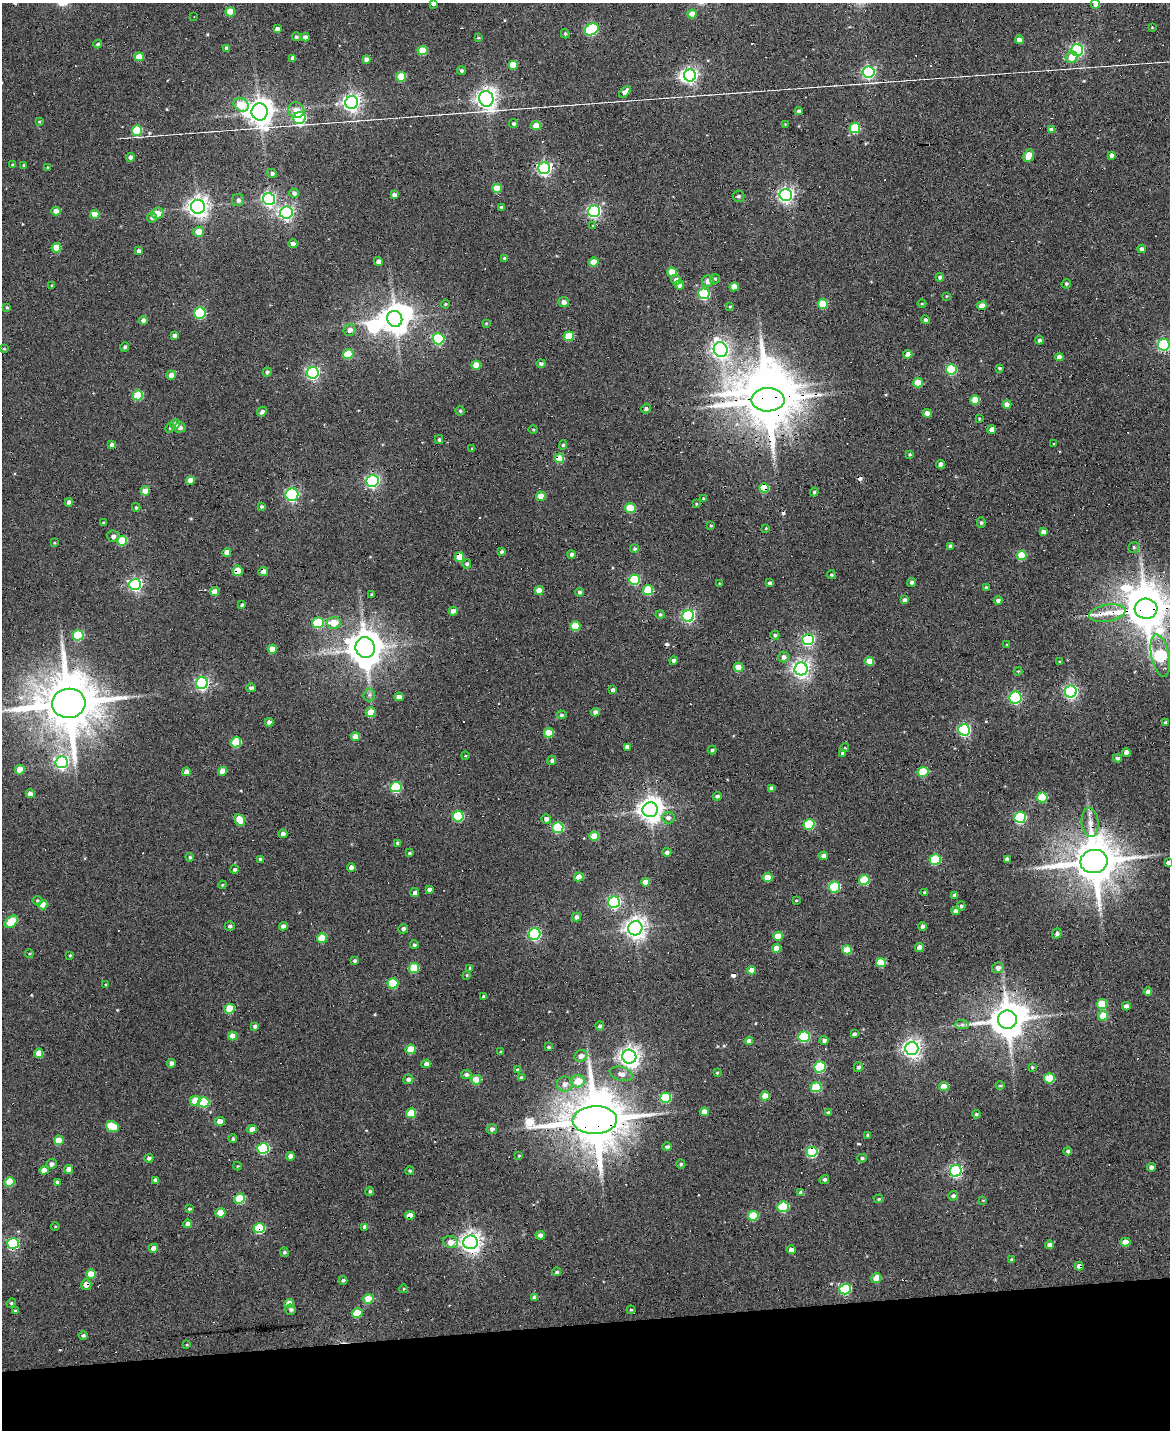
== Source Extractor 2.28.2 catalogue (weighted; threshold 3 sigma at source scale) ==
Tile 10 of 4 x 3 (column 2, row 3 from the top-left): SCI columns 1169-2336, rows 131-1558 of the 4673 x 4652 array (HDU 1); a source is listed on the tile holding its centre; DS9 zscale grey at full resolution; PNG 1172 x 1432 px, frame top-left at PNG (2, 3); each listed source drawn as its Kron ellipse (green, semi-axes under 4 px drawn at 4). Shown black and unused: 8% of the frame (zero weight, under 3 of 6 exposures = <1% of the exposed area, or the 3 px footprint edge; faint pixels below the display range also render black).
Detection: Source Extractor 2.28.2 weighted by HDU 2 'WHT'; one run over the whole footprint, this tile lists its part. Background 0.137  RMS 0.0091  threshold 0.0372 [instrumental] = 3 sigma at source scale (4.09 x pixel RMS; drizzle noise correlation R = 1.36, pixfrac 0.8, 0.05/0.05 arcsec/px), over >= 5 px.
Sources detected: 463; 6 inside a brighter object's white glare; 29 cosmic-ray / hot-pixel residue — neither listed nor drawn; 2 inside a brighter listed object's ellipse — not listed separately; the other 426 listed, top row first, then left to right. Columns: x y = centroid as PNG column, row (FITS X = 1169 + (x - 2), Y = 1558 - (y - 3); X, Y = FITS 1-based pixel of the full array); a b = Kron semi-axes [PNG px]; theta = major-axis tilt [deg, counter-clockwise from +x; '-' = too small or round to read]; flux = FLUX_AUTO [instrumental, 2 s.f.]
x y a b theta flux
433 3 4 3 - 4.3
1095 4 4 4 - 3.5
230 12 5 4 - 21
692 14 4 4 - 10
194 17 3 2 - 0.49
1152 27 3 3 - 0.62
277 29 4 4 - 3.8
592 29 7 5 29 100
565 34 5 4 - 1
296 37 4 4 - 2
305 37 4 4 - 3.9
478 38 4 3 - 0.77
1019 40 4 4 - 6.5
98 44 4 3 - 1.3
226 48 4 4 - 2.1
422 50 5 4 - 31
1077 50 6 6 - 140
139 57 5 4 - 16
1071 57 6 5 - 11
292 58 4 4 - 3.6
366 59 4 4 - 4.4
513 65 5 5 - 18
461 70 4 4 - 1.5
868 72 6 5 - 160
690 75 6 6 - 230
401 77 5 4 - 28
625 92 7 4 46 4.9
486 99 8 7 - 570
352 102 6 6 - 370
241 105 8 6 -38 28
296 110 8 7 - 6.5
799 111 4 4 - 2.2
260 112 8 8 - 1000
299 118 6 6 - 130
39 121 4 3 - 0.99
514 124 4 4 - 1.8
785 124 3 3 - 0.54
536 125 5 4 - 11
855 128 5 5 - 49
1052 129 4 4 - 8.2
137 130 5 5 - 38
1112 155 4 4 - 3.4
1029 156 7 5 67 18
131 157 4 4 - 3.3
12 165 4 3 - 1.7
24 165 4 3 - 1.1
48 168 3 3 - 1.2
544 168 6 6 - 200
272 173 5 4 - 2.4
497 188 5 4 - 17
294 193 5 4 - 2.8
394 195 4 4 - 3.6
786 195 6 6 - 250
738 196 6 5 - 1.7
269 199 6 6 - 190
238 200 6 6 - 2.8
198 207 7 7 - 560
501 207 4 3 - 1.4
56 211 4 4 - 9.9
594 211 6 5 - 170
157 213 6 5 - 11
286 213 6 6 - 210
95 214 5 4 - 12
152 218 5 4 - 4
593 225 4 3 - 0.69
198 232 5 5 - 11
293 244 4 4 - 4.1
56 248 5 4 - 21
1142 249 4 4 - 3.5
138 251 4 4 - 2.6
505 259 4 3 - 2
378 262 4 4 - 4.2
594 262 5 4 - 12
672 272 5 4 - 23
940 277 4 4 - 2.2
715 279 5 4 - 1.2
676 280 5 5 - 4.4
708 281 6 6 - 5.2
1066 284 5 4 - 1.3
52 285 4 3 - 0.83
679 285 4 4 - 4.3
734 287 4 4 - 8.9
704 294 5 5 - 81
946 296 4 2 - 0.6
564 302 5 5 - 4.5
445 304 4 4 - 1.1
823 304 5 5 - 31
922 304 4 3 - 0.77
730 306 4 3 - 0.89
982 306 5 4 - 9.5
7 308 4 3 - 1.1
200 313 6 5 - 78
395 319 8 7 - 1200
143 320 4 4 - 4.8
925 320 4 4 - 2.1
486 323 4 4 - 0.77
350 330 6 6 - 4.6
174 335 4 3 - 2.7
569 336 5 5 - 25
438 339 6 5 - 81
1039 340 4 4 - 2.2
1164 345 6 5 - 120
125 347 4 4 - 1.6
4 349 3 3 - 0.87
721 350 8 6 -63 390
348 354 5 4 - 25
908 354 4 4 - 8
1059 357 4 4 - 4.9
541 363 4 4 - 2
476 365 4 4 - 14
999 368 4 3 - 1.2
951 369 5 5 - 51
267 372 4 4 - 1.9
313 373 6 5 - 170
171 375 5 4 - 6.2
918 383 5 4 - 15
138 395 5 5 - 38
768 400 16 11 1 5200
975 400 5 4 - 17
1007 405 4 4 - 9.5
646 409 5 5 - 2
460 411 4 4 - 1.2
262 412 5 4 - 3
927 413 4 4 - 7
979 418 3 3 - 0.64
175 424 5 4 - 7.7
180 427 6 5 - 3.6
170 428 5 4 - 1.1
533 429 5 3 - 0.84
992 429 4 4 - 4.7
439 440 4 3 - 1.5
1054 444 3 3 - 0.67
112 445 4 4 - 4.2
563 445 5 4 - 1.3
472 449 3 3 - 1.2
910 454 3 3 - 1.3
559 458 5 5 - 32
941 464 4 4 - 4
190 480 4 4 - 8.5
372 481 6 6 - 180
764 488 4 4 - 38
145 491 5 4 - 19
814 492 4 3 - 1.6
292 495 6 6 - 130
541 496 5 4 - 12
703 498 3 3 - 0.86
69 502 4 4 - 4.3
696 504 4 3 - 0.92
262 506 4 4 - 1.8
136 507 4 3 - 1.2
630 508 5 5 - 32
104 523 4 3 - 1.3
981 523 5 4 - 1.4
711 526 3 3 - 0.91
766 528 4 3 - 0.68
1043 532 4 4 - 5.1
113 536 6 5 - 3.4
122 541 5 5 - 34
54 543 4 4 - 0.78
950 546 4 3 - 2.4
1134 547 6 5 - 1.6
634 549 4 4 - 1.5
227 552 4 4 - 6.8
501 552 4 3 - 1.9
572 554 4 4 - 2.9
1022 555 5 4 - 32
459 557 5 5 - 15
467 564 5 4 - 2
237 571 5 5 - 13
263 572 5 4 - 5.4
831 575 4 4 - 1.2
634 580 5 5 - 60
912 582 4 4 - 2.3
719 583 3 2 - 0.66
770 583 4 3 - 3
135 584 6 5 - 170
986 587 4 3 - 1.6
539 590 4 4 - 11
648 590 5 5 - 33
214 592 4 4 - 11
579 592 4 4 - 1.8
372 594 3 2 - 0.92
905 600 4 4 - 3.6
998 600 4 4 - 2.6
242 605 4 3 - 1.6
1146 609 11 10 - 3200
453 611 4 4 - 5.5
1107 613 18 8 10 12
660 615 4 4 - 1.5
688 616 6 5 - 150
318 623 6 5 - 47
334 623 7 6 - 14
575 626 5 5 - 25
78 635 5 5 - 49
775 635 4 4 - 1.5
808 639 6 5 - 120
1007 645 3 3 - 1.1
365 648 10 9 - 2100
272 649 4 4 - 13
1160 656 21 9 -78 120
784 657 5 5 - 4
673 661 4 4 - 2.4
869 661 5 4 - 13
1060 662 4 3 - 0.9
739 667 5 4 - 16
801 669 6 6 - 380
1018 671 4 3 - 0.93
202 683 6 6 - 160
251 688 5 4 - 2.6
613 690 4 4 - 3.1
1071 692 6 6 - 190
369 695 6 6 - 2.1
399 697 4 4 - 6.1
1015 698 6 6 - 110
69 703 17 14 6 6700
371 712 5 5 - 18
596 712 4 4 - 4
561 715 5 4 - 1.7
269 722 4 4 - 3.8
1165 723 4 3 - 2.1
964 730 6 5 - 120
549 733 5 4 - 20
355 737 4 4 - 11
236 742 5 5 - 38
627 747 4 4 - 3
845 748 4 2 - 0.69
712 750 4 4 - 1.5
842 753 4 3 - 1
1126 753 4 4 - 5.3
465 756 4 3 - 0.72
1117 758 4 4 - 2.5
552 760 4 4 - 2.3
62 762 6 6 - 180
20 770 5 4 - 15
223 771 4 4 - 10
186 772 4 4 - 5.1
923 772 5 5 - 37
396 787 5 5 - 70
772 788 4 4 - 3.4
30 794 4 4 - 6.1
717 796 4 4 - 2.2
1042 797 5 5 - 36
650 810 7 7 - 780
458 816 5 5 - 57
1020 817 6 5 - 88
668 818 6 6 - 3.5
546 819 5 4 - 3.8
240 820 6 5 - 17
1090 822 15 8 -84 7.9
809 824 5 5 - 48
558 827 5 5 - 64
283 834 4 4 - 3
594 836 5 4 - 20
398 843 4 4 - 1.8
667 852 4 4 - 2.8
409 853 4 3 - 1.1
824 856 4 4 - 4.7
190 857 4 4 - 1.3
260 859 3 3 - 1.7
1007 859 4 4 - 3.8
935 860 5 5 - 55
1094 861 14 11 11 4200
1168 863 4 3 - 2.8
351 867 4 4 - 5.5
234 869 4 4 - 2.3
579 877 4 4 - 13
768 877 5 4 - 16
864 880 5 5 - 35
646 882 4 4 - 9.7
222 885 4 3 - 0.76
834 887 6 5 - 65
429 889 4 3 - 2.8
925 892 4 4 - 1.9
415 893 4 4 - 3.1
955 895 4 4 - 3
796 900 3 3 - 0.81
37 901 5 5 - 1.3
614 902 6 5 - 140
43 905 4 4 - 11
961 906 5 4 - 1.6
956 911 4 4 - 4.4
576 917 5 4 - 3.2
11 922 7 5 38 30
230 926 5 4 - 2.1
283 926 4 4 - 4.2
922 926 4 4 - 2.9
635 928 7 7 - 580
403 929 5 4 - 2.3
535 934 6 5 - 120
1057 934 5 4 - 2.4
778 936 5 4 - 15
322 938 5 4 - 21
414 945 4 4 - 1.7
919 947 4 4 - 5.4
776 948 4 4 - 9.7
847 950 5 4 - 24
29 954 4 3 - 1
70 955 4 3 - 0.92
355 961 4 3 - 2.4
881 963 5 4 - 28
414 968 5 5 - 33
470 968 4 3 - 1.6
998 968 6 5 - 4.4
751 970 4 4 - 8.3
467 975 3 3 - 0.77
393 983 5 5 - 39
106 985 4 3 - 1.2
1148 992 4 4 - 3.8
484 997 4 3 - 3
1102 1004 5 5 - 25
1126 1006 4 4 - 4
230 1009 5 5 - 28
1103 1016 5 4 - 19
1007 1020 9 9 - 2200
962 1025 7 4 -1 2
255 1026 4 3 - 2.6
600 1026 4 4 - 1.8
854 1034 4 4 - 2.7
233 1036 4 4 - 10
804 1037 6 5 - 72
824 1040 4 4 - 2.7
749 1041 4 4 - 3.9
549 1047 4 3 - 1.7
912 1048 6 6 - 410
411 1049 5 5 - 17
500 1052 4 3 - 0.68
39 1053 5 4 - 11
581 1056 6 5 - 5.1
629 1057 7 7 - 500
171 1063 4 4 - 4.5
426 1064 5 4 - 3.5
820 1067 6 5 - 71
858 1067 5 4 - 1.9
1032 1067 4 4 - 1.1
518 1070 4 3 - 1.5
717 1073 4 3 - 0.77
621 1074 12 7 -16 5.3
466 1075 5 4 - 2.9
521 1078 4 4 - 1.5
1049 1078 5 5 - 33
408 1079 5 5 - 2.8
476 1080 5 4 - 20
578 1081 6 6 - 15
565 1084 8 7 - 5.2
1000 1085 4 3 - 0.89
944 1086 5 4 - 12
816 1087 5 5 - 40
765 1096 5 4 - 11
666 1098 5 5 - 54
195 1101 5 5 - 17
204 1102 5 5 - 47
704 1112 4 4 - 6.3
828 1112 4 4 - 1.6
411 1113 5 4 - 23
976 1114 4 4 - 1.4
595 1120 22 14 3 6300
220 1121 5 4 - 6.6
112 1127 6 5 - 29
252 1129 5 4 - 8.2
492 1129 5 5 - 3.1
868 1135 4 3 - 1.6
233 1139 4 4 - 1.5
59 1140 5 4 - 18
667 1147 5 4 - 2.2
263 1148 6 5 - 90
1068 1151 4 4 - 1.8
812 1152 5 5 - 76
290 1156 4 4 - 4.4
519 1156 3 3 - 0.88
149 1158 4 4 - 2.2
862 1158 5 3 - 1.3
51 1164 5 5 - 3.4
681 1164 4 4 - 1.4
238 1166 4 3 - 0.82
1151 1167 4 4 - 3.4
68 1169 4 4 - 5.6
44 1170 4 4 - 8.4
410 1171 4 3 - 1.1
956 1171 6 6 - 140
824 1179 5 4 - 2.2
155 1180 4 4 - 2.9
9 1182 5 5 - 25
57 1182 4 3 - 1.4
370 1191 4 4 - 1.4
801 1193 4 4 - 4.6
953 1196 5 4 - 2.1
239 1199 5 5 - 41
879 1199 5 4 - 1
983 1200 4 2 - 0.58
783 1207 6 5 - 57
189 1209 4 3 - 1.2
220 1213 5 4 - 15
410 1215 5 4 - 13
753 1216 5 5 - 37
188 1224 4 4 - 4
55 1227 4 3 - 0.75
365 1227 4 4 - 4.5
259 1228 6 5 - 47
540 1235 4 4 - 3.9
451 1242 7 6 - 10
471 1242 7 6 - 540
1125 1242 5 4 - 11
13 1243 6 5 - 99
1049 1245 4 4 - 3.9
153 1248 5 4 - 6.4
791 1250 4 4 - 4.7
284 1252 5 4 - 1.7
1011 1259 3 3 - 1.3
1079 1266 4 4 - 4.9
557 1272 4 4 - 1.6
91 1274 5 4 - 18
876 1278 5 4 - 9.1
343 1280 4 4 - 2
86 1285 5 5 - 6.4
403 1289 4 3 - 0.78
845 1289 6 5 - 77
535 1297 4 4 - 4.1
368 1299 5 4 - 18
11 1303 5 4 - 1.1
289 1303 5 4 - 12
291 1310 5 5 - 2.1
631 1310 4 4 - 1.1
15 1311 4 3 - 1.1
357 1313 5 4 - 22
83 1335 4 4 - 1.9
187 1345 4 3 - 0.84
Overlapping masked pixels (flux is a lower limit): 22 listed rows (the first 20) at x y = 1052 129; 544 168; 768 400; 559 458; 764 488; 459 557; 237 571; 135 584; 1146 609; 808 639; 1126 753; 1094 861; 1007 1020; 595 1120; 263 1148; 812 1152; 956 1171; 410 1215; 259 1228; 1079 1266
Isophote crosses this tile's border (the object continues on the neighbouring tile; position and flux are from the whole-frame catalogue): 5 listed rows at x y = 433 3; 1095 4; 1164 345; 1146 609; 1168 863